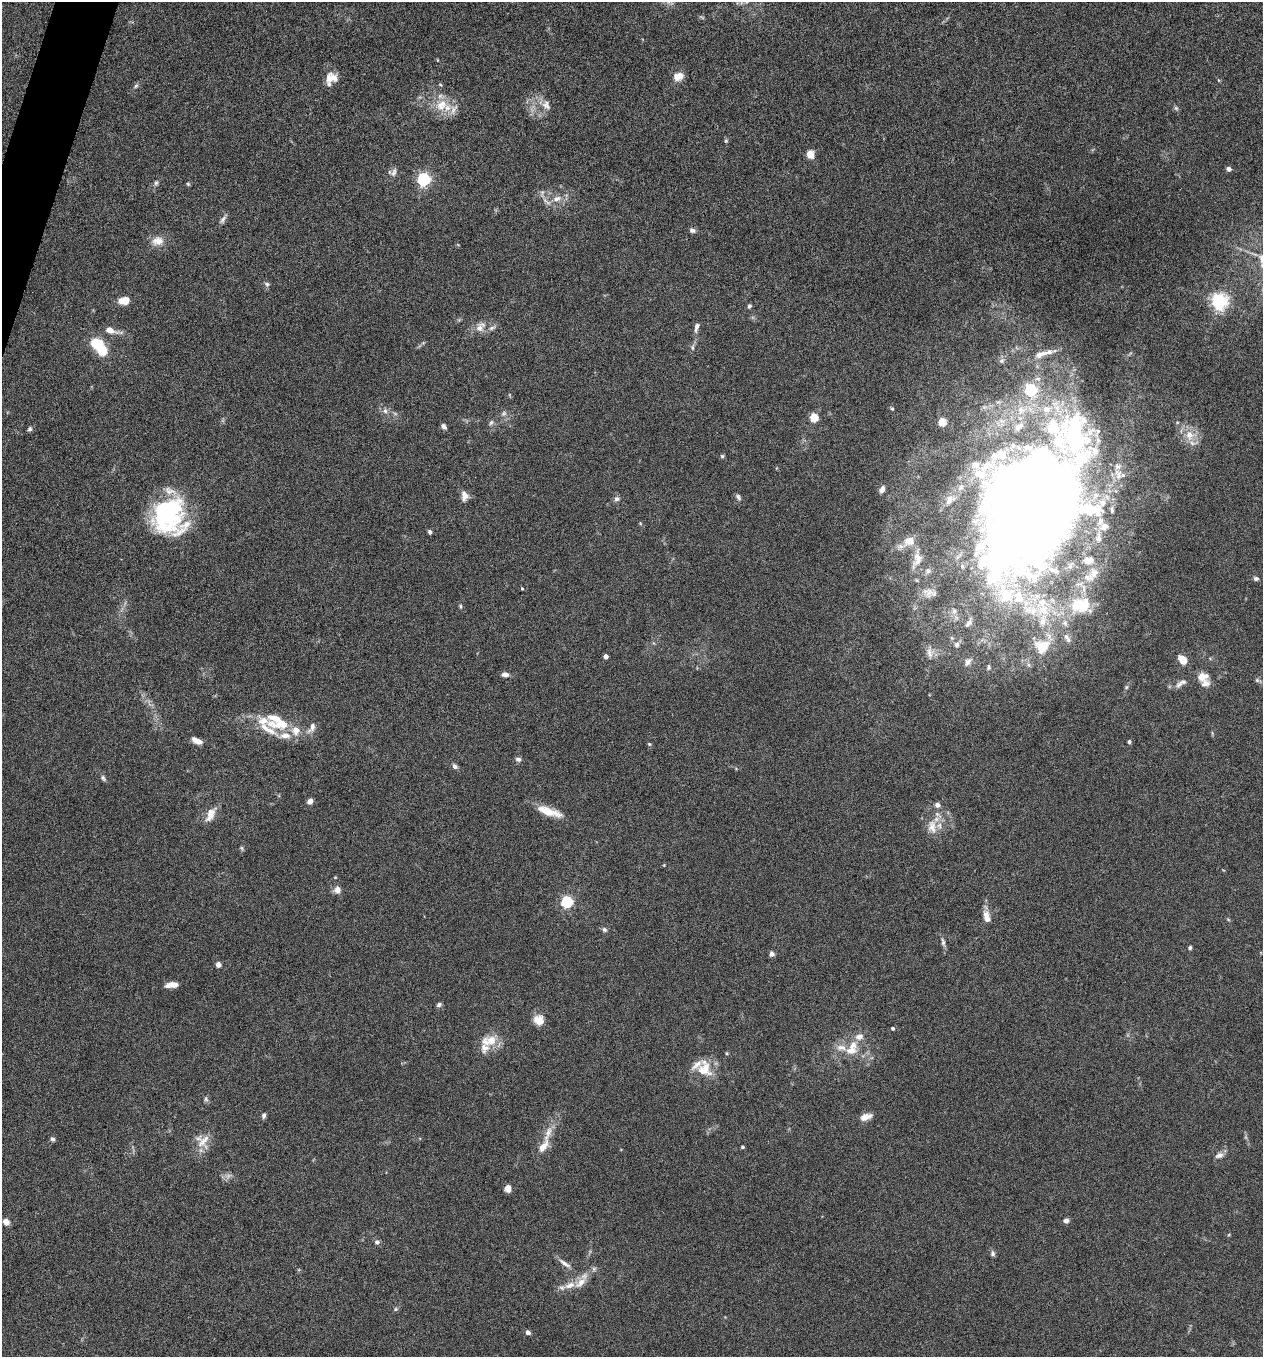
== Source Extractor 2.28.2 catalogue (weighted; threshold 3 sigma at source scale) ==
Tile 11 of 4 x 4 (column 3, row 3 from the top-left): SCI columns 2659-3919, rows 1366-2720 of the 5448 x 5438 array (HDU 1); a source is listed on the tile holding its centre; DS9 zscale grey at full resolution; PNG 1265 x 1359 px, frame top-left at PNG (2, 2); no overlay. Shown black and unused: <1% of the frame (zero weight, under 5 of 9 exposures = <1% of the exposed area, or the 3 px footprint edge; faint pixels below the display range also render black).
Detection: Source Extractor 2.28.2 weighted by HDU 2 'WHT'; one run over the whole footprint, this tile lists its part. Background 0.0659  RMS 0.0032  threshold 0.0131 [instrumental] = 3 sigma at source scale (4.09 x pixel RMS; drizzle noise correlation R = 1.36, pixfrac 0.8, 0.05/0.05 arcsec/px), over >= 5 px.
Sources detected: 162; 3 too faint to see at this stretch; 3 inside a brighter object's white glare — not listed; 34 inside a brighter listed object's ellipse — not listed separately; the other 122 listed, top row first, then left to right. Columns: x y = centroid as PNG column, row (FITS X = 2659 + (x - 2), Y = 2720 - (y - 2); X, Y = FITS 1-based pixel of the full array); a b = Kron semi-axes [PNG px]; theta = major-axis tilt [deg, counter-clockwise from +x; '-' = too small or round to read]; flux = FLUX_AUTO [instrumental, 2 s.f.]
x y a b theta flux
679 76 12 9 19 2.8
331 78 15 12 3 3.4
1218 80 6 3 -70 0.28
440 85 6 4 -30 0.35
136 86 6 5 - 0.53
441 105 19 15 44 6
546 105 14 10 -57 2.2
726 141 5 5 - 0.38
810 154 9 7 -75 2.4
1229 169 4 4 - 1.3
394 172 14 6 74 1.2
424 179 6 6 - 54
156 183 6 6 - 0.56
188 184 5 4 - 0.36
557 199 12 7 17 2.3
223 219 13 6 55 1.1
692 230 7 6 - 0.89
158 241 17 12 7 3.1
267 284 7 5 -19 0.69
124 301 10 6 8 5
1219 301 6 6 - 110
749 306 6 5 - 0.57
696 327 13 5 75 1.2
479 328 13 11 49 2.5
492 328 10 5 24 0.96
110 330 16 8 -19 2.4
98 345 15 7 -48 23
692 347 7 4 -84 0.59
1040 354 19 8 22 2.7
1031 390 6 5 - 40
892 409 5 4 - 0.38
1046 409 14 11 12 4.6
385 411 7 6 - 0.91
504 413 7 6 - 0.78
814 417 5 5 - 11
491 422 8 5 62 0.62
943 422 5 5 - 9
444 426 7 5 -58 0.86
30 429 6 5 - 0.65
1189 435 13 10 -77 3.9
722 456 5 5 - 0.44
882 489 7 5 68 1.4
464 496 13 8 -88 2.1
738 497 9 5 -62 0.74
617 499 7 6 - 0.86
950 500 15 10 48 2.4
169 508 46 26 -26 27
1112 510 8 4 -84 0.59
1031 511 104 75 69 780
430 532 4 4 - 0.85
909 541 15 12 15 3.5
917 559 23 11 71 3.1
928 571 7 6 - 0.8
1094 573 15 11 66 2.9
1256 578 7 5 -12 0.61
522 588 4 4 - 0.28
930 593 18 10 -10 2.1
460 606 6 3 -89 0.37
1081 606 24 18 5 11
1043 620 19 8 81 3.8
969 623 13 5 47 0.91
1066 637 9 7 -37 1.1
957 645 8 6 73 0.91
1043 646 15 13 31 6.9
930 653 16 8 -82 2.1
606 656 4 4 - 1.4
1182 660 9 6 -53 4.3
968 662 12 7 54 1.3
989 667 7 5 90 0.52
505 674 9 6 -3 1.2
1201 677 10 9 - 2.6
1257 680 7 5 -45 0.57
1181 683 19 7 32 1.8
1126 687 6 4 88 0.43
281 724 33 13 4 8.6
312 727 17 7 59 1.8
197 741 11 5 -26 2.4
1129 742 4 4 - 0.59
649 744 5 4 - 0.37
518 759 8 6 -7 0.84
455 766 7 5 -50 0.93
103 778 8 5 -60 0.62
310 801 7 6 - 1.1
937 805 6 6 - 1.1
549 812 37 9 -10 4.6
210 815 20 9 66 3.2
932 827 21 12 -86 4.3
242 848 6 4 -88 0.44
337 890 9 8 - 1.7
567 902 5 5 - 40
987 917 14 8 -78 2.7
604 930 7 6 - 0.72
943 942 12 5 -77 0.96
1190 948 4 4 - 0.62
772 954 5 5 - 1.1
218 964 4 4 - 2
171 985 13 5 5 3
439 1005 6 5 - 0.69
539 1020 12 10 -44 3.4
893 1028 4 3 - 0.6
859 1036 10 8 8 2
489 1041 24 14 12 5.1
852 1050 15 10 10 3.8
726 1053 5 3 - 0.28
705 1069 23 18 -72 6.7
206 1099 7 5 -48 0.59
264 1116 7 5 82 0.71
866 1117 14 7 18 2.5
52 1139 6 5 - 0.65
204 1141 25 9 46 3.8
543 1146 25 9 61 4
742 1147 4 3 - 0.44
1219 1155 12 7 24 1.4
508 1188 8 6 83 1.6
1066 1221 6 5 - 1.1
6 1222 8 7 - 1.7
377 1242 6 6 - 0.79
993 1253 7 6 - 0.78
565 1263 18 5 -33 1.7
581 1283 21 10 48 3.5
396 1309 6 5 - 0.45
528 1332 5 4 - 1.4